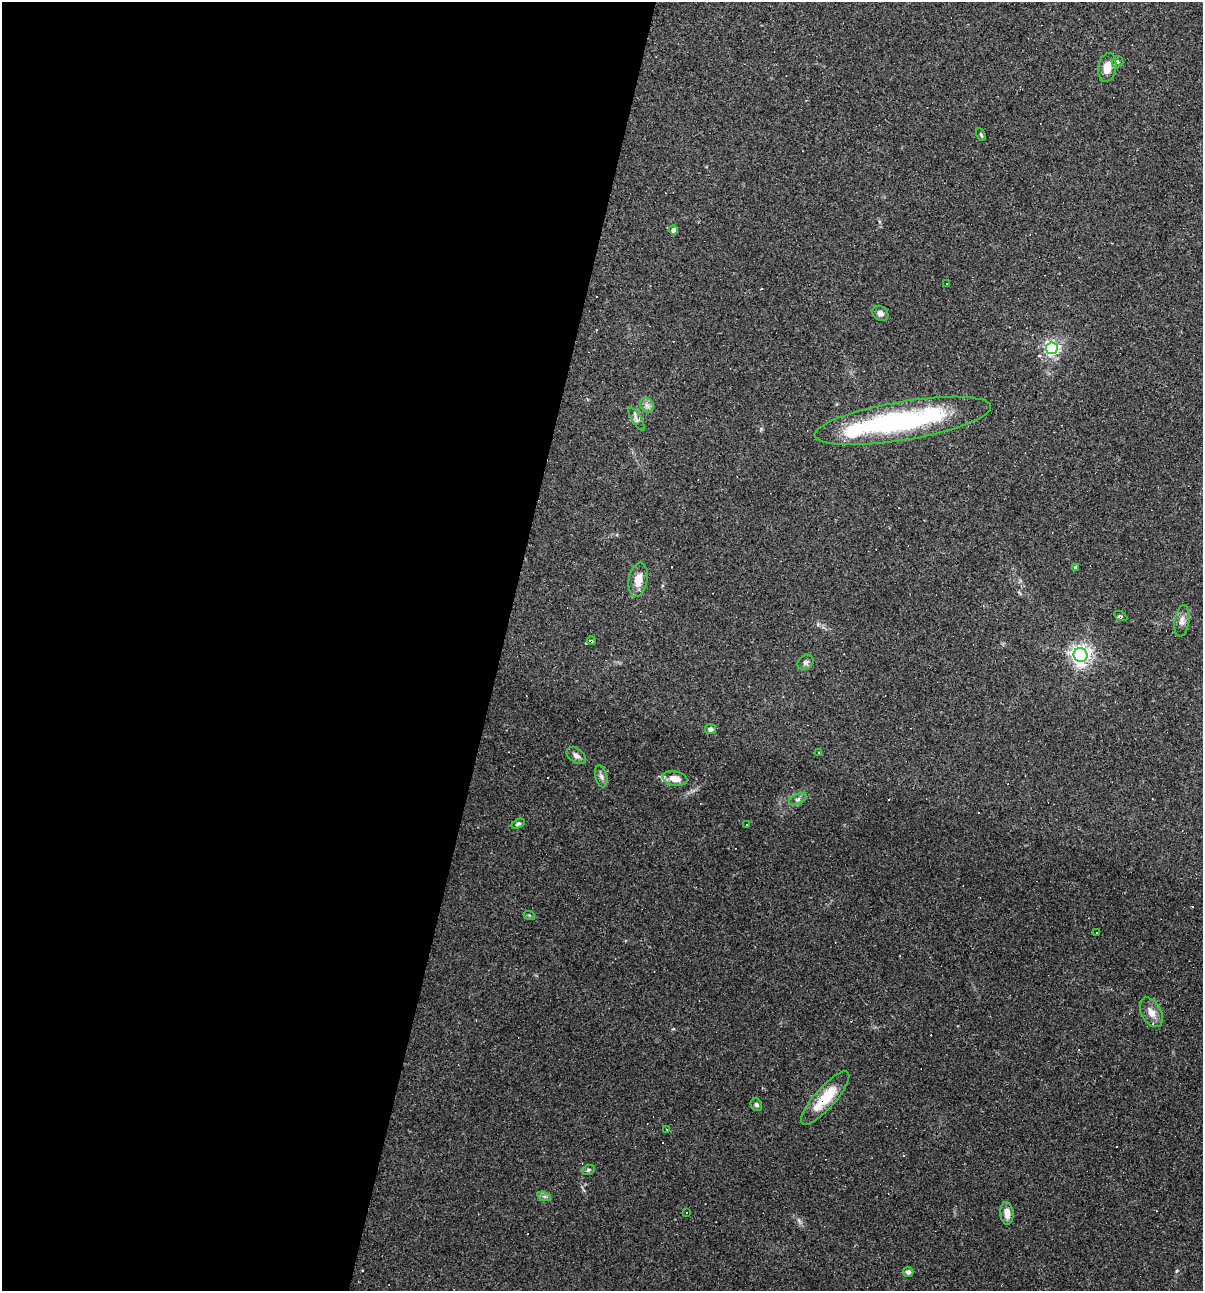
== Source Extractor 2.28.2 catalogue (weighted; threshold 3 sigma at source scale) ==
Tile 5 of 4 x 4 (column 1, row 2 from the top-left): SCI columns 122-1322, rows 2578-3866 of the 5172 x 5154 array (HDU 1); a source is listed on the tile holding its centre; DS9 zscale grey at full resolution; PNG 1205 x 1293 px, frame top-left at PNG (2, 2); each listed source drawn as its Kron ellipse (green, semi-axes under 4 px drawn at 4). Shown black and unused: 42% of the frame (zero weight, under 2 of 3 exposures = <1% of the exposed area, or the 3 px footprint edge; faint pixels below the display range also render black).
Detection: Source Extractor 2.28.2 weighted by HDU 2 'WHT'; one run over the whole footprint, this tile lists its part. Background 0.0888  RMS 0.0065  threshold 0.0292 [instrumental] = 3 sigma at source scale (4.5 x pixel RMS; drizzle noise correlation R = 1.50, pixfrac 1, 0.05/0.05 arcsec/px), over >= 5 px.
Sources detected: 59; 21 cosmic-ray / hot-pixel residue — neither listed nor drawn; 2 inside a brighter listed object's ellipse — not listed separately; the other 36 listed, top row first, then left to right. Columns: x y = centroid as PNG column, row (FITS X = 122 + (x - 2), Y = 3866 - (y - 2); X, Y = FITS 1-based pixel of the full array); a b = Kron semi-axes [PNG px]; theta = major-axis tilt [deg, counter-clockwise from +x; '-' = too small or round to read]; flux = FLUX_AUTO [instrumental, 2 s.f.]
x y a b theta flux
1117 62 6 5 - 1.5
1107 67 14 9 80 8.1
981 135 7 3 -63 0.86
673 230 4 4 - 2.9
947 284 3 2 - 0.73
880 313 9 7 -37 2.6
1052 348 6 6 - 170
647 405 8 6 -44 2.4
636 419 14 4 -58 2.3
903 421 89 19 9 110
1075 567 4 3 - 1.3
638 580 17 9 80 8.3
1121 616 7 3 -28 1.3
1182 621 16 7 81 3.6
591 641 4 3 - 0.68
1081 655 7 6 - 340
806 662 9 6 36 1.9
710 729 5 5 - 2.6
819 752 3 2 - 0.55
576 756 11 7 -37 2.7
601 776 11 6 -76 2.3
675 778 12 7 -10 7.9
798 799 9 5 27 1.7
518 824 7 4 28 1.2
746 824 2 2 - 0.65
529 915 6 3 -18 0.65
1096 933 2 2 - 0.42
1151 1012 16 9 -61 6.1
825 1098 34 10 48 19
756 1105 6 5 - 1.6
667 1129 2 2 - 0.52
588 1170 6 5 - 1.1
544 1196 7 4 -19 1.4
686 1213 3 3 - 2.6
1007 1213 11 6 -84 5.5
908 1272 5 5 - 1.9
Overlapping masked pixels (flux is a lower limit): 1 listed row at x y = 825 1098